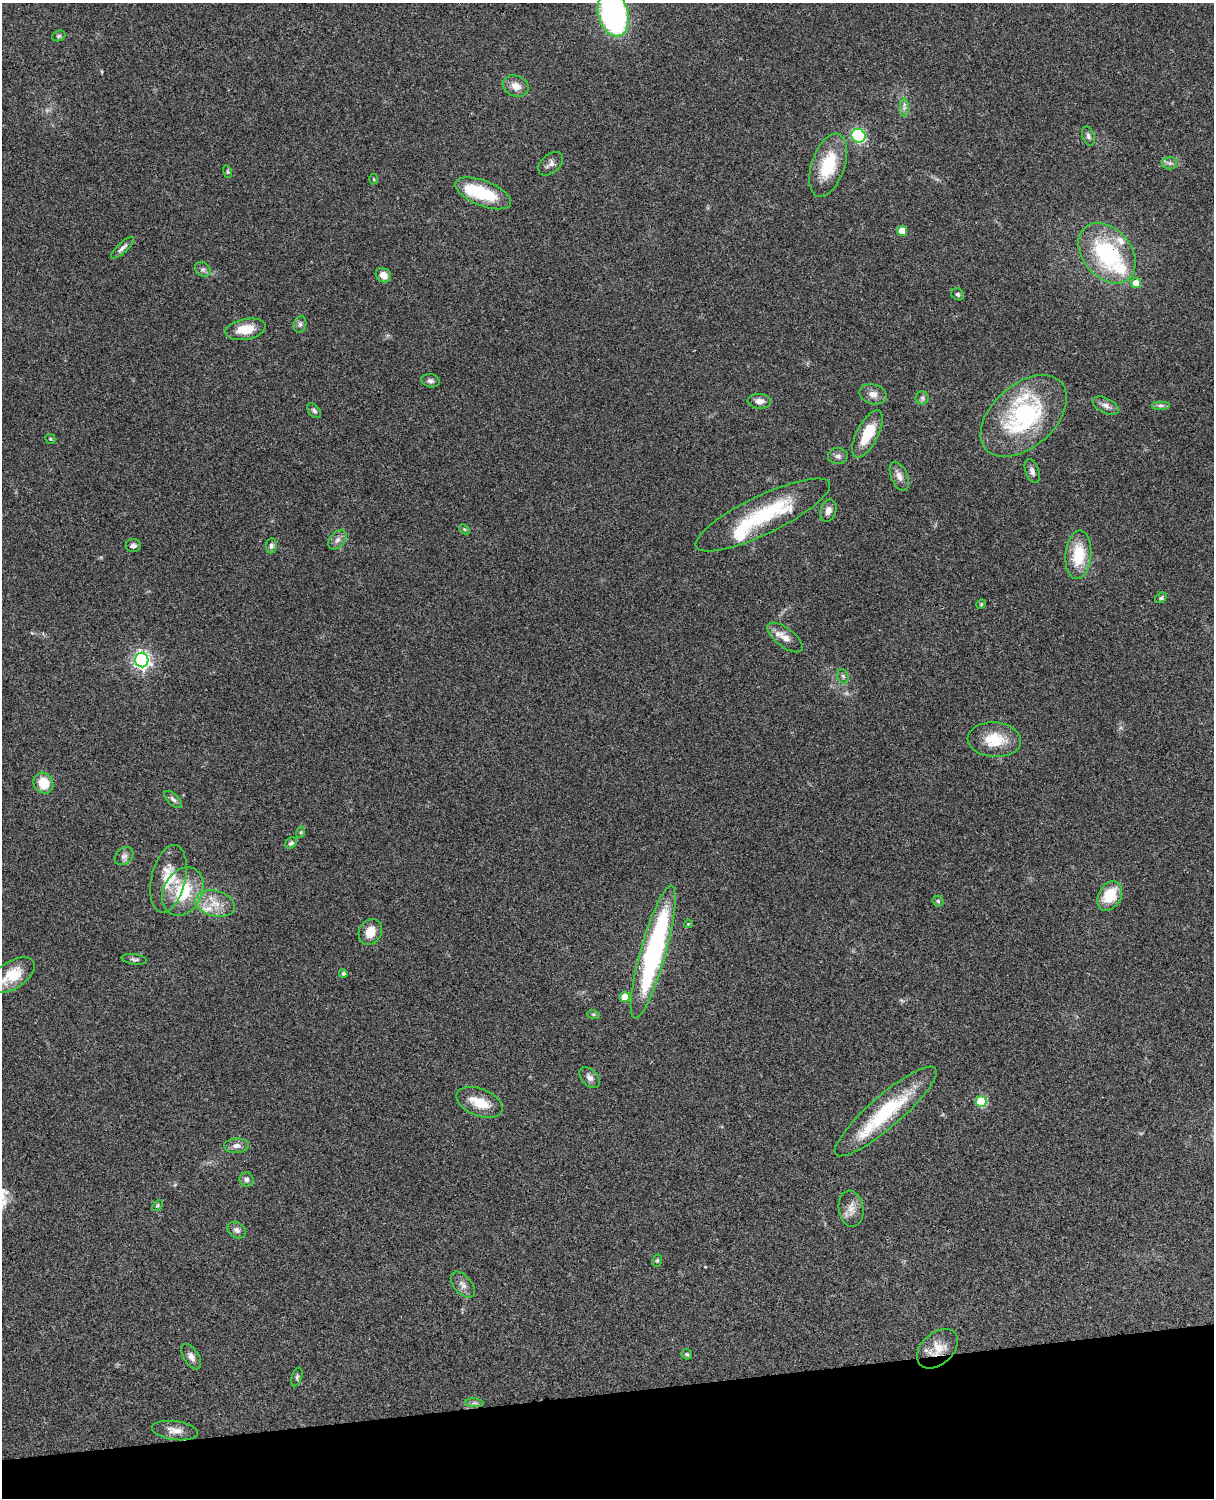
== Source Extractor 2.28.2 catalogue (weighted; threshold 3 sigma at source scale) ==
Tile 10 of 4 x 3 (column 2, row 3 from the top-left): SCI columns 1334-2545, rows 277-1772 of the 5087 x 4926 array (HDU 1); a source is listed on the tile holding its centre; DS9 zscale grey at full resolution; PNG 1216 x 1500 px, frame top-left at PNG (2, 3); each listed source drawn as its Kron ellipse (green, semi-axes under 4 px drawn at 4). Shown black and unused: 7% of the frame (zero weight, under 3 of 4 exposures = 6% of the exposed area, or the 3 px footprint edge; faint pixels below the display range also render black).
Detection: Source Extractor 2.28.2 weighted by HDU 2 'WHT'; one run over the whole footprint, this tile lists its part. Background 0.0965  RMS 0.0063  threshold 0.0283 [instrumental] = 3 sigma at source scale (4.5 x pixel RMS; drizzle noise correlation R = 1.50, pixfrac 1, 0.05/0.05 arcsec/px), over >= 5 px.
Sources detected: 89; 7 inside a brighter listed object's ellipse — not listed separately; the other 82 listed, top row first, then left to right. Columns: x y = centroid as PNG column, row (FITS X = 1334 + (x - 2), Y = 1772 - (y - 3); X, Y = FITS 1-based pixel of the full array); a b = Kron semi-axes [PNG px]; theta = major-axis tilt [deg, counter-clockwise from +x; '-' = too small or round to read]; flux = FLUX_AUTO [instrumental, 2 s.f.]
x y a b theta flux
613 14 23 15 -75 140
59 36 7 5 21 1
516 86 13 10 -24 5.9
904 108 9 4 -90 2
858 136 7 6 - 76
1088 136 10 6 -70 1.7
1170 163 7 6 - 1.8
551 164 14 9 41 3.1
828 165 33 16 71 28
228 172 6 4 -73 0.79
374 179 5 3 - 0.63
483 193 30 12 -21 28
902 231 5 5 - 11
123 248 15 5 43 2.4
1107 253 34 24 -50 66
203 269 8 6 -36 2
383 275 8 6 -36 5.1
1136 283 5 5 - 7.5
958 294 7 5 -35 1.3
300 324 8 6 74 1.8
245 329 20 10 10 12
430 381 9 6 -11 2
873 394 14 10 -15 4.5
922 398 6 6 - 1.6
759 401 12 7 -2 3.7
1106 405 14 7 -26 3.2
1160 405 9 4 0 1.6
314 411 9 5 -48 1.4
1024 416 50 31 41 80
867 434 26 10 63 20
50 439 5 4 - 0.79
838 456 10 8 -3 2.4
1032 471 12 6 -70 2.6
899 476 15 8 -67 4.1
828 511 11 8 72 3.9
763 515 74 19 26 54
464 529 6 4 -43 0.75
337 540 11 7 51 3
133 546 8 6 3 2.2
271 546 8 5 82 1.9
1078 555 24 13 85 23
1161 598 6 4 33 1.1
981 604 5 4 - 0.64
785 637 21 9 -38 6.4
142 660 7 6 - 220
843 676 7 5 -68 1.3
994 740 27 17 -4 18
43 783 11 9 -55 14
173 799 11 5 -42 2
301 832 6 3 73 0.7
291 843 6 5 - 1.5
124 856 10 7 42 2.4
168 879 34 17 78 18
183 892 25 19 63 30
1110 896 16 11 60 19
938 901 5 5 - 0.96
215 904 20 12 -15 11
688 924 4 3 - 0.54
370 932 13 11 62 8.4
653 952 69 13 74 130
134 959 13 5 -7 1.6
343 973 4 4 - 0.91
12 975 25 13 33 15
625 997 5 5 - 11
593 1014 6 4 -18 0.8
589 1077 12 7 -47 3
981 1101 5 5 - 30
480 1102 24 13 -22 13
886 1111 66 16 41 49
236 1146 12 7 3 3.3
246 1179 7 7 - 1.8
157 1205 6 4 45 0.84
851 1209 18 12 -81 6.2
237 1230 10 7 -35 2.5
657 1261 6 5 - 0.99
463 1285 15 9 -50 3.6
938 1349 24 16 42 11
687 1354 5 5 - 1.1
191 1357 14 7 -58 3.4
297 1377 10 5 73 1.3
474 1403 9 4 -5 1.5
175 1431 23 9 -8 5.9
Overlapping masked pixels (flux is a lower limit): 3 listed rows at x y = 1107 253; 1024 416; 938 1349
Isophote crosses this tile's border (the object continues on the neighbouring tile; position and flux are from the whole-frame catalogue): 2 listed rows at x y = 613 14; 12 975